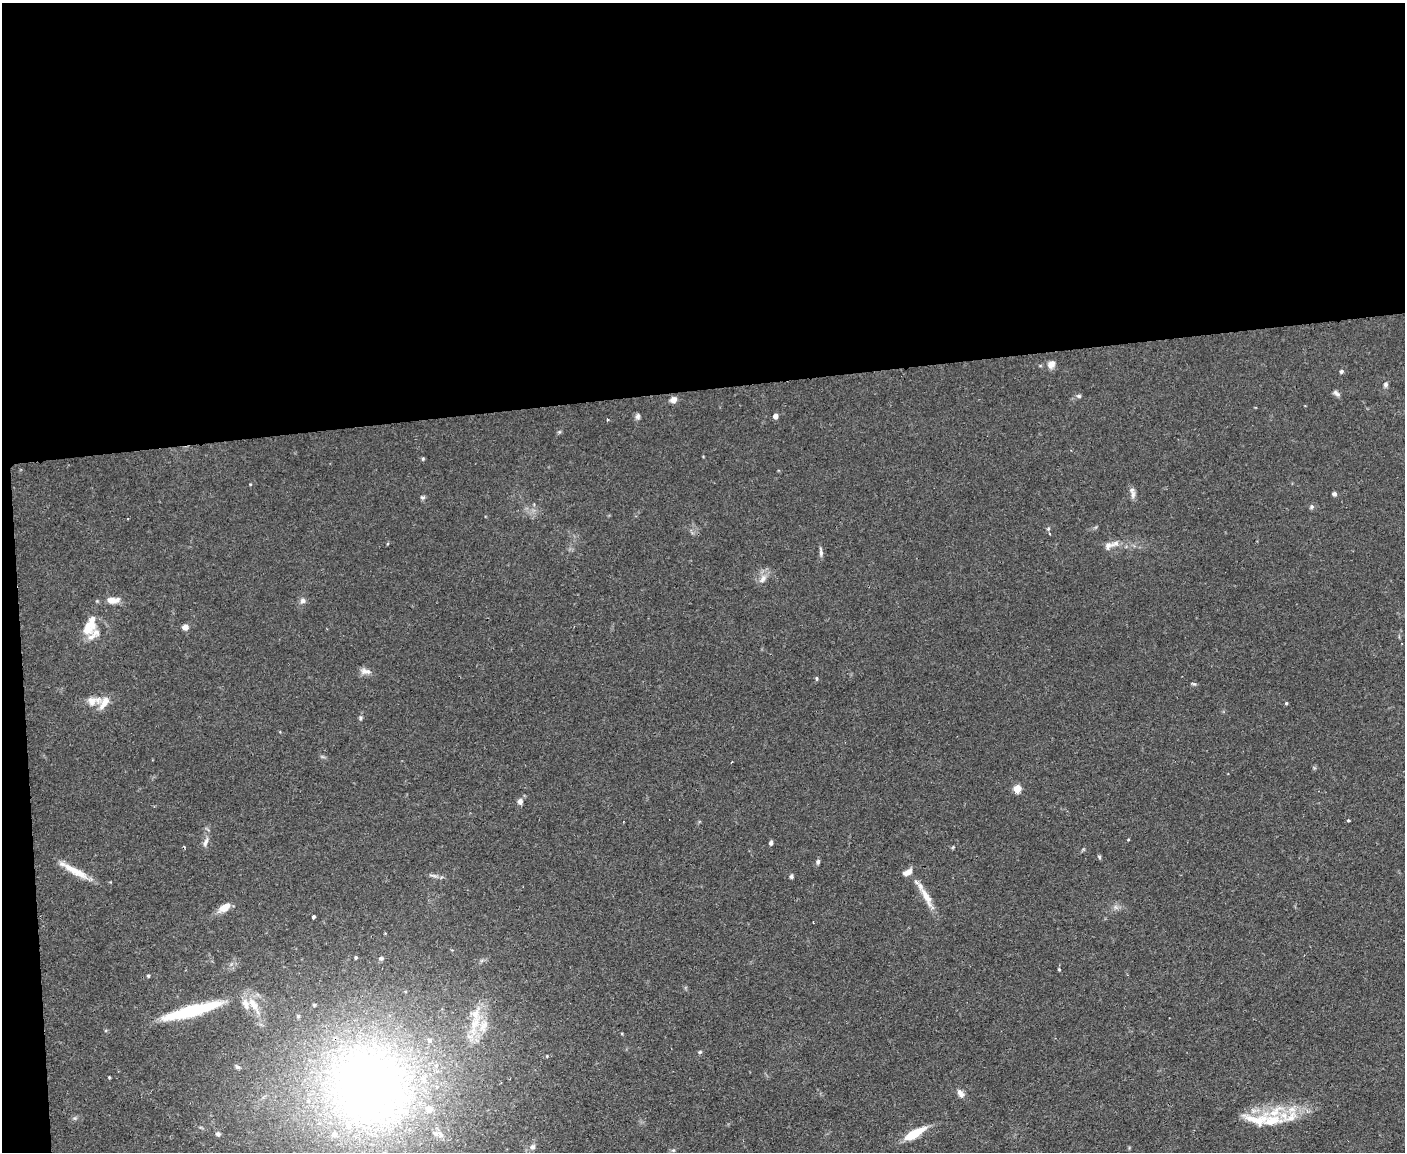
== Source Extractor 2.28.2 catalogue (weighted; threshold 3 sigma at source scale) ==
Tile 1 of 3 x 4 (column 1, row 1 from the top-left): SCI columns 129-1531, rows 3449-4598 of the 4575 x 4598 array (HDU 1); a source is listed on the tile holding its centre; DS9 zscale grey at full resolution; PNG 1407 x 1154 px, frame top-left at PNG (2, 3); no overlay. Shown black and unused: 35% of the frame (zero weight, under 2 of 3 exposures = <1% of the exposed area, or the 3 px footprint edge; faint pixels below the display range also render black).
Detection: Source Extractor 2.28.2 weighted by HDU 2 'WHT'; one run over the whole footprint, this tile lists its part. Background 0.083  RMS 0.0059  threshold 0.0264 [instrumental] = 3 sigma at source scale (4.5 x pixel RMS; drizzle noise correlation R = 1.50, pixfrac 1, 0.05/0.05 arcsec/px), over >= 5 px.
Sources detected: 86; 2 inside a brighter object's white glare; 1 cosmic-ray / hot-pixel residue — not listed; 22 inside a brighter listed object's ellipse — not listed separately; the other 61 listed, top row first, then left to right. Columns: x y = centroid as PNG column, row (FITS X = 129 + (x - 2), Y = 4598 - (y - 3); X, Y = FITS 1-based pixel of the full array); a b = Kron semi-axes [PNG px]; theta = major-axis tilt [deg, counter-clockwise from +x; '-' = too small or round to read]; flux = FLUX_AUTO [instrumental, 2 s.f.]
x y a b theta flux
1051 364 10 8 51 3.7
1341 371 4 4 - 1.2
1386 385 6 6 - 1.4
1336 393 11 5 -41 1.7
1079 396 6 5 - 1.1
673 400 7 6 - 3.8
638 416 8 6 87 1.7
775 416 4 4 - 4.1
607 420 3 2 - 1.1
423 459 5 4 - 0.71
250 484 4 3 - 0.42
1133 494 13 6 82 2.5
1334 494 5 5 - 1.3
422 497 7 5 -1 1.1
1311 507 7 6 - 1.3
1049 533 4 4 - 0.71
1108 545 12 9 30 3.4
821 552 13 4 -86 1.8
763 579 13 8 60 3.9
113 600 17 8 1 6.1
303 601 8 7 - 1.9
185 627 7 6 - 3
88 628 19 13 44 11
364 671 10 9 - 2.8
817 678 5 4 - 0.92
1194 684 6 5 - 0.94
94 701 25 12 6 7.9
1286 703 5 4 - 0.63
360 718 6 5 - 0.94
1017 789 5 5 - 18
520 801 7 6 - 2.7
1349 820 3 3 - 1.2
1128 840 4 3 - 0.48
206 842 15 5 68 2.7
771 843 5 4 - 1.6
953 847 5 4 - 0.62
1099 857 6 4 -47 0.85
818 862 7 4 82 1.2
75 871 37 8 -29 12
791 876 5 4 - 1.2
926 896 46 7 -58 9.7
225 907 14 7 32 7.2
1115 907 7 4 -71 1.3
313 917 3 3 - 1.5
356 957 4 3 - 0.82
381 958 6 5 - 1.1
1059 969 4 3 - 0.53
148 976 4 4 - 0.73
254 1005 27 9 -58 11
189 1011 64 14 16 42
475 1014 22 15 86 14
700 1052 5 4 - 0.9
238 1067 7 5 -32 1.3
109 1077 3 3 - 0.58
372 1086 127 115 9 450
960 1093 11 6 -58 3.2
1257 1120 44 18 -6 21
218 1134 7 6 - 1.5
914 1134 20 7 30 19
533 1147 7 6 - 2.1
673 1150 6 4 0 0.81
Overlapping masked pixels (flux is a lower limit): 1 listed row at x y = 372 1086